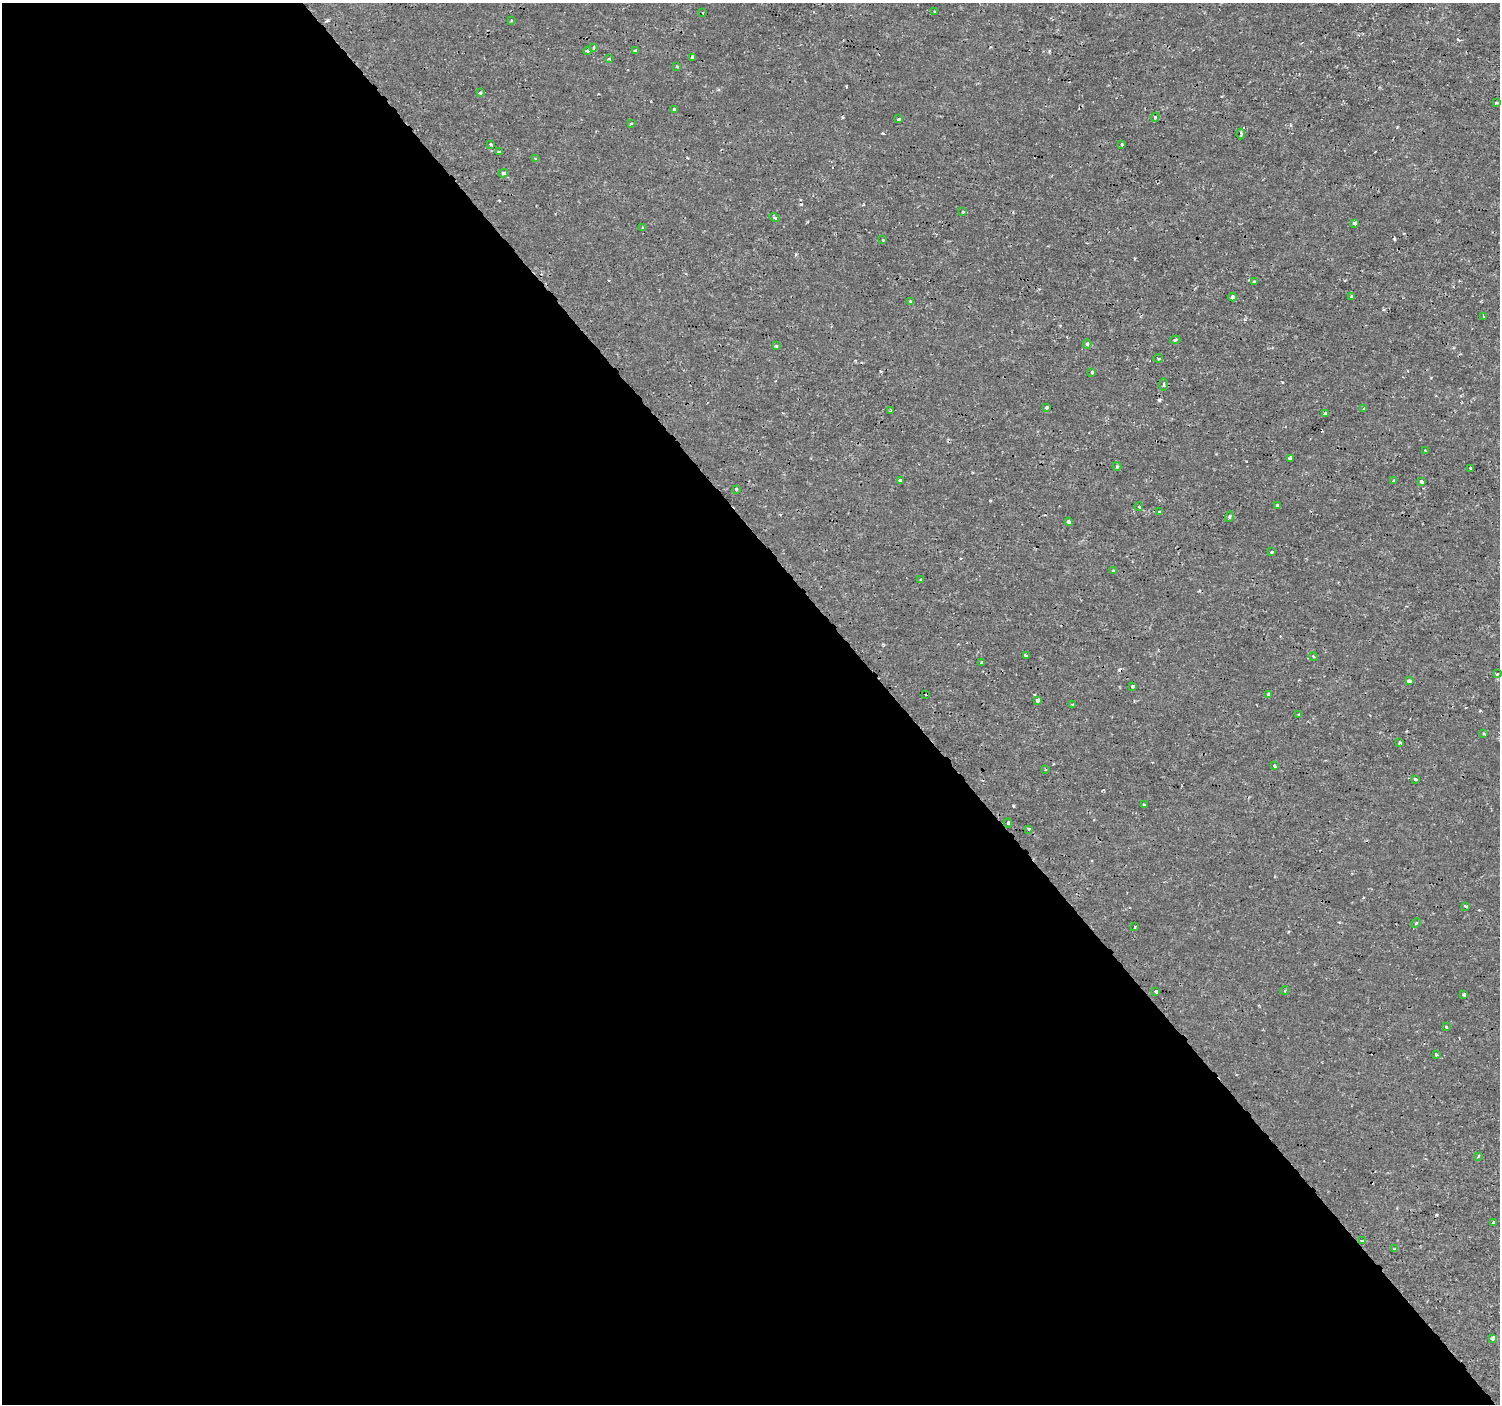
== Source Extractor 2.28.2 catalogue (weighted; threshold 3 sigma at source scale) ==
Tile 9 of 4 x 4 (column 1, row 3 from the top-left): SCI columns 1-1498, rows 1541-2942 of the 5994 x 5944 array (HDU 1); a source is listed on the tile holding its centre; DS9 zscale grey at full resolution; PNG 1502 x 1406 px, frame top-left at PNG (2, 3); each listed source drawn as its Kron ellipse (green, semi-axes under 4 px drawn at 4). Shown black and unused: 60% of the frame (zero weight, under 2 of 3 exposures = <1% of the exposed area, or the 3 px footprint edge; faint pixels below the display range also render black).
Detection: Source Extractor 2.28.2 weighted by HDU 2 'WHT'; one run over the whole footprint, this tile lists its part. Background 3.31e-04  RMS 0.0011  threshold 0.00499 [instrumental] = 3 sigma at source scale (4.5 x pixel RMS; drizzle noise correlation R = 1.50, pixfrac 1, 0.0396/0.0396 arcsec/px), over >= 5 px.
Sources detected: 91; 2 cosmic-ray / hot-pixel residue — neither listed nor drawn; the other 89 listed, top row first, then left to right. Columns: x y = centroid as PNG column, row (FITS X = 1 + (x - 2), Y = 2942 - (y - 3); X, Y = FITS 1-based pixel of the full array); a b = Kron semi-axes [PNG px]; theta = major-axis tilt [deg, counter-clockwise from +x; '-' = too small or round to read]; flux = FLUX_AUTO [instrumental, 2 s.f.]
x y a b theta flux
935 12 4 3 - 0.11
703 13 3 2 - 0.068
511 21 4 3 - 0.13
594 47 4 2 - 0.11
588 51 4 3 - 0.17
635 51 3 3 - 0.16
693 57 3 3 - 1.2
609 59 4 3 - 0.11
677 66 3 2 - 0.09
480 93 4 4 - 0.18
1496 102 3 3 - 0.23
674 110 3 3 - 0.71
1155 117 4 4 - 0.16
899 119 4 3 - 0.19
631 123 4 3 - 0.1
1241 134 5 3 - 0.2
491 144 3 3 - 0.23
1122 144 3 3 - 0.3
499 152 3 3 - 0.17
536 158 4 3 - 0.15
503 173 5 4 - 0.23
963 212 3 3 - 0.13
775 217 5 4 - 0.19
1355 223 4 3 - 0.48
643 228 3 3 - 0.11
883 240 4 3 - 0.11
1254 281 4 2 - 0.13
1352 296 3 3 - 0.35
1233 297 4 4 - 0.56
910 302 4 3 - 0.15
1484 316 3 2 - 0.081
1175 340 5 3 - 0.18
1087 344 4 3 - 0.25
776 346 3 3 - 0.17
1158 358 5 3 - 0.16
1092 372 3 3 - 0.42
1163 384 6 3 -90 0.18
1046 407 3 3 - 0.16
1364 408 3 3 - 0.31
891 411 3 3 - 0.2
1325 414 3 3 - 0.28
1425 451 3 2 - 0.16
1290 458 4 3 - 1.1
1117 466 4 4 - 0.12
1470 468 3 3 - 0.16
900 481 4 3 - 0.75
1393 481 3 3 - 0.19
1421 482 3 3 - 0.4
736 489 3 3 - 0.15
1278 505 4 3 - 0.18
1139 506 4 4 - 0.13
1160 512 3 3 - 0.26
1229 517 5 3 - 0.12
1069 522 4 3 - 0.45
1272 552 3 3 - 0.2
1114 571 4 3 - 0.3
921 580 3 3 - 0.13
1026 656 4 3 - 0.49
1313 656 4 3 - 0.11
982 662 3 3 - 0.13
1497 674 3 3 - 0.11
1409 681 4 3 - 0.52
1132 686 4 3 - 0.55
926 695 3 2 - 0.079
1269 695 4 4 - 0.32
1038 700 3 3 - 0.27
1072 705 3 3 - 0.2
1299 714 4 2 - 0.099
1484 734 4 3 - 0.12
1400 743 3 3 - 0.18
1275 766 4 3 - 0.19
1045 769 3 2 - 0.12
1416 779 3 3 - 0.13
1144 804 4 2 - 0.11
1008 823 5 4 - 0.19
1029 829 4 3 - 0.18
1465 906 3 3 - 0.23
1416 923 5 3 - 0.11
1135 927 4 2 - 0.098
1285 990 4 3 - 0.1
1156 992 3 3 - 0.29
1464 994 4 3 - 0.29
1446 1027 3 3 - 0.14
1436 1055 3 2 - 0.12
1478 1156 3 2 - 0.099
1493 1222 3 2 - 0.1
1362 1241 3 2 - 0.2
1394 1249 3 2 - 0.08
1492 1339 4 3 - 0.52
Overlapping masked pixels (flux is a lower limit): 1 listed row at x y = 693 57